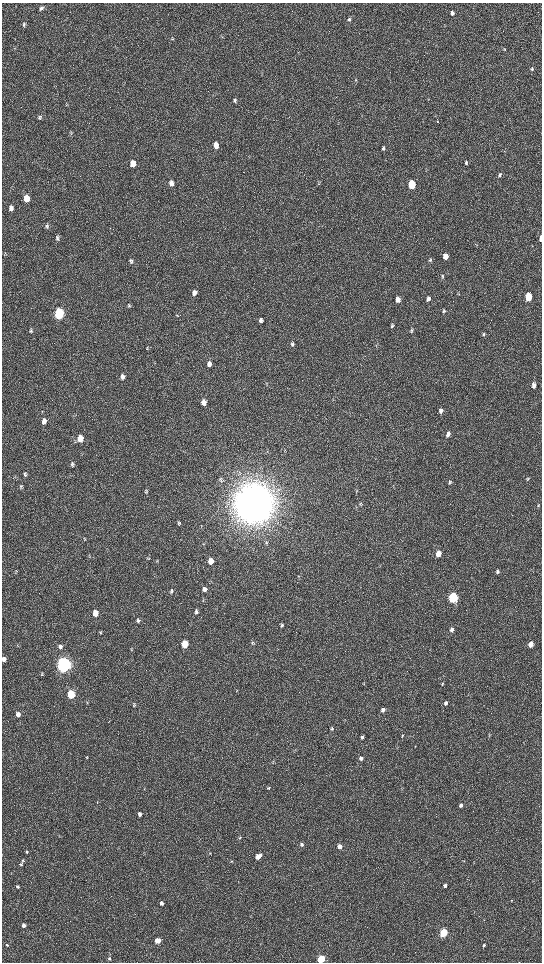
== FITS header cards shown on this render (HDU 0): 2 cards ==
NAXIS1  =                 1080 / length of data axis 1
NAXIS2  =                 1920 / length of data axis 2

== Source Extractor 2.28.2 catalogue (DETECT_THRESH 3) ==
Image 1080 x 1920 px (HDU 0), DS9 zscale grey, zoomed out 1/2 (1 PNG px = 2 x 2 image px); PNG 544 x 964 px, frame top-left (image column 1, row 1919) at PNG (2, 3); no overlay
Background 522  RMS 35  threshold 106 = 3 sigma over >= 5 px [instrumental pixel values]
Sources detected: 115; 3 cannot appear on this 1/2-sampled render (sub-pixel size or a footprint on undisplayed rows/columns) and are not listed; the other 112 listed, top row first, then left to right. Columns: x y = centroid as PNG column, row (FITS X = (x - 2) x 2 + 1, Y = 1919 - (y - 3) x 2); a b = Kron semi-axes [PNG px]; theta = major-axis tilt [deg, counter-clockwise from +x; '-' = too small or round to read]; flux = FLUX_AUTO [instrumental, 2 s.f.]
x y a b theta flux
41 9 6 4 43 1.7e+04
452 13 5 3 - 2.4e+04
349 19 4 4 - 1.3e+04
24 24 6 4 82 1.0e+04
172 38 5 4 - 8.5e+03
505 49 5 2 - 4.9e+03
532 69 5 3 - 9.9e+03
235 100 6 4 -85 1.2e+04
66 105 5 3 - 7.1e+03
40 117 7 4 83 1.4e+04
71 133 4 3 - 6.3e+03
216 145 6 4 86 6.0e+04
383 149 5 3 - 1.1e+04
133 163 5 4 - 1.0e+05
466 163 5 3 - 1.1e+04
499 175 5 4 - 1.0e+04
171 183 6 5 - 3.5e+04
412 184 5 4 - 3.6e+05
27 198 5 4 - 1.4e+05
11 208 6 4 83 3.0e+04
47 227 5 5 - 1.5e+04
57 238 7 4 -80 1.5e+04
541 238 5 2 - 3.3e+04
445 256 5 4 - 6.3e+04
430 260 5 4 - 9.5e+03
131 261 5 4 - 1.1e+04
442 277 6 3 83 8.6e+03
194 293 6 5 - 3.0e+04
528 297 5 4 - 2.9e+05
398 299 6 4 -85 4.2e+04
428 299 6 4 73 2.4e+04
129 305 6 4 -82 1.0e+04
443 311 5 5 - 1.2e+04
59 313 6 5 - 8.7e+05
261 320 6 4 88 2.3e+04
392 325 6 4 79 1.1e+04
412 330 6 4 40 1.0e+04
31 331 5 4 - 9.3e+03
484 334 5 4 - 9.8e+03
293 343 6 3 1 1.0e+04
293 344 6 4 42 1.2e+04
147 347 3 3 - 6.4e+03
209 364 6 5 - 3.6e+04
122 377 6 5 - 2.9e+04
534 385 6 4 89 2.8e+04
204 402 6 5 - 5.2e+04
441 410 6 4 79 2.2e+04
44 421 6 5 - 3.9e+04
448 434 6 4 77 2.8e+04
80 438 6 5 - 1.2e+05
72 464 6 4 -86 1.4e+04
25 474 6 4 78 1.3e+04
528 479 5 3 - 7.3e+03
450 482 5 3 - 1.0e+04
21 487 6 5 - 1.2e+04
146 492 5 4 - 9.5e+03
254 503 15 13 86 2.8e+07
538 506 4 3 - 5.8e+03
179 523 5 4 - 8.8e+03
266 542 7 3 -86 9.1e+03
438 554 5 4 - 7.0e+04
211 561 6 5 - 6.8e+04
497 571 5 4 - 1.1e+04
204 589 6 5 - 2.5e+04
171 592 7 4 36 1.2e+04
453 598 6 4 79 9.7e+05
196 611 6 5 - 1.7e+04
95 613 5 4 - 8.8e+04
138 620 6 5 - 1.7e+04
282 625 5 4 - 1.4e+04
452 630 5 4 - 2.0e+04
100 632 5 4 - 1.0e+04
252 642 6 3 58 9.2e+03
184 644 5 4 - 1.9e+05
531 644 5 4 - 6.5e+04
60 647 5 5 - 1.8e+04
4 659 4 3 - 3.2e+04
64 665 6 5 - 3.9e+06
42 674 5 3 - 6.8e+03
442 684 5 3 - 5.9e+03
71 694 5 4 - 4.3e+05
446 703 5 4 - 1.9e+04
134 705 4 3 - 7.3e+03
383 710 5 4 - 2.3e+04
18 714 5 4 - 4.0e+04
332 729 5 4 - 8.1e+03
402 735 5 3 - 6.8e+03
489 735 4 2 - 4.9e+03
362 737 4 3 - 1.3e+04
361 758 5 4 - 1.8e+04
268 788 5 3 - 6.3e+03
461 805 5 4 - 2.0e+04
140 814 5 4 - 2.3e+04
239 838 5 4 - 7.9e+03
302 844 5 5 - 1.4e+04
339 846 5 4 - 3.7e+04
27 852 5 4 - 1.0e+04
258 856 7 4 37 6.1e+04
23 860 5 4 - 1.1e+04
232 861 4 2 - 4.8e+03
21 865 5 4 - 9.1e+03
445 885 4 4 - 1.7e+04
17 887 4 3 - 1.1e+04
512 900 4 3 - 5.4e+03
161 903 5 4 - 2.2e+04
24 925 4 4 - 2.5e+04
443 933 4 4 - 6.5e+05
157 941 4 4 - 1.1e+05
7 945 4 3 - 6.5e+03
484 945 3 3 - 1.1e+04
109 959 5 4 - 8.7e+03
321 959 4 4 - 4.5e+05
At the frame edge (FLAGS 8, measured only in part): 3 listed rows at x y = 541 238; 4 659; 321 959
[3 sub-pixel or undisplayed-footprint detections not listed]